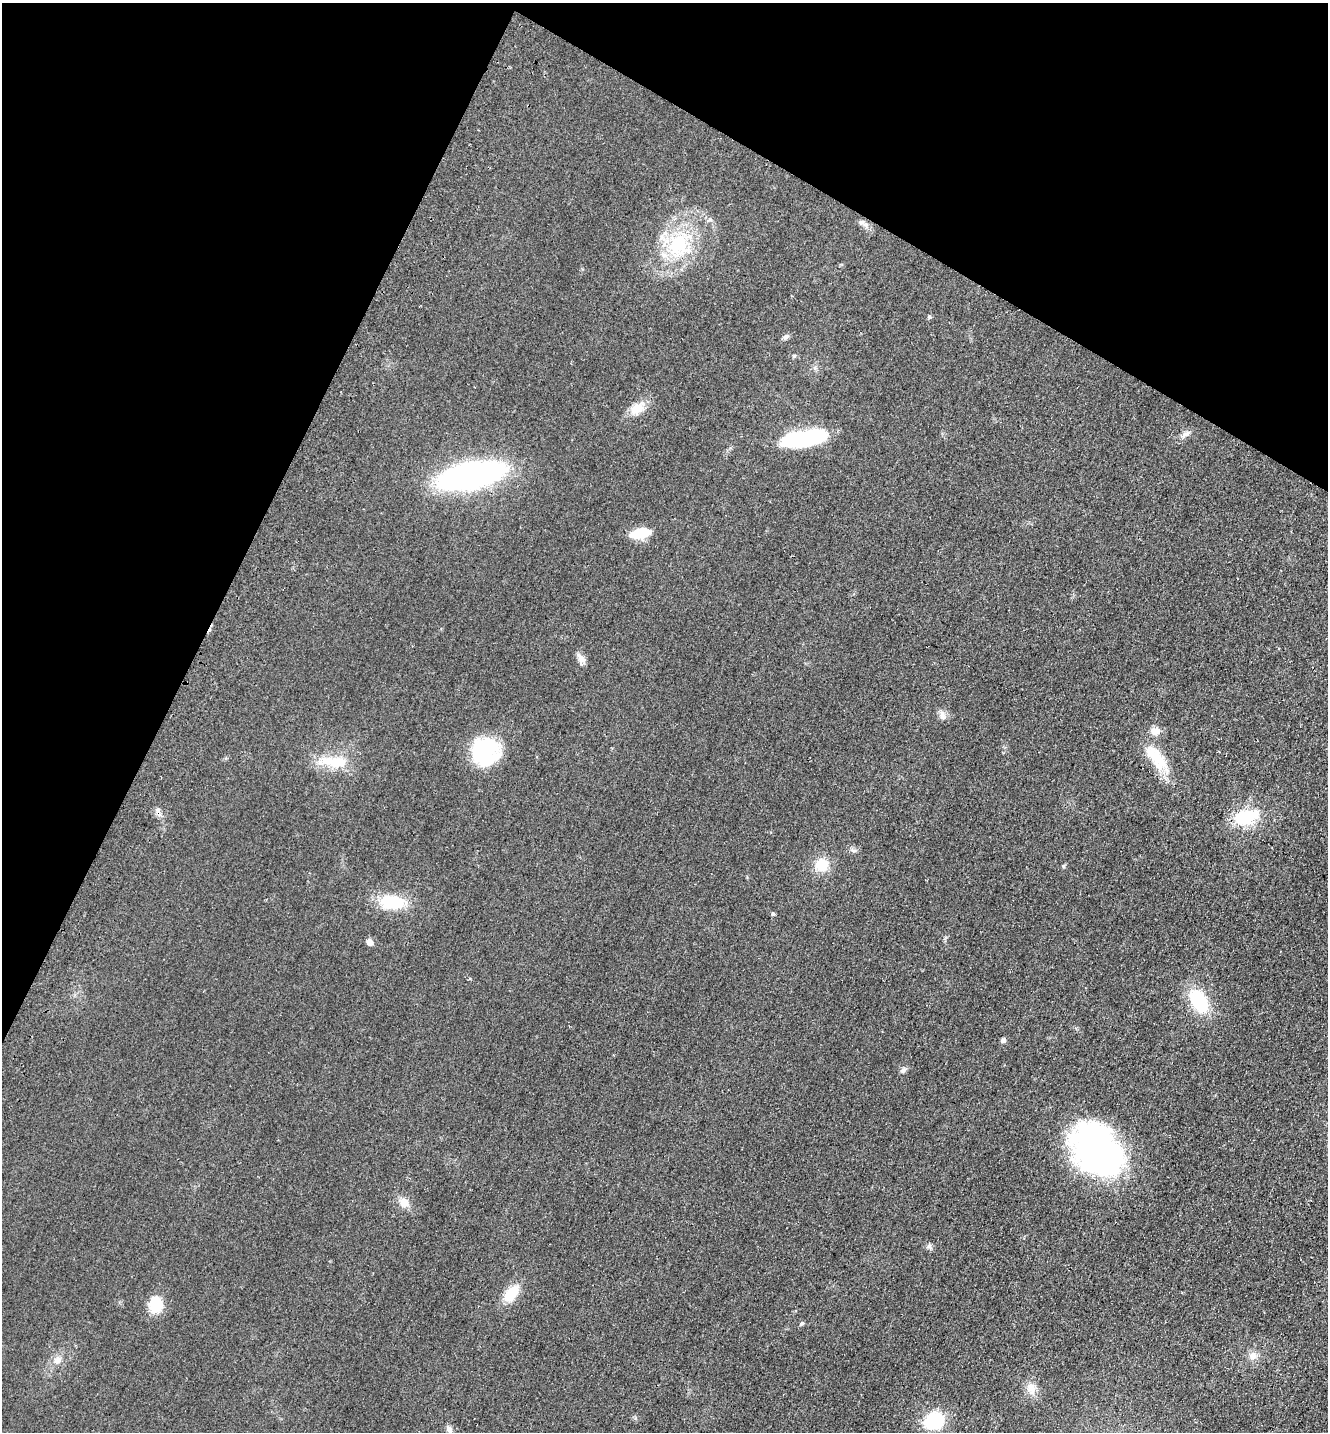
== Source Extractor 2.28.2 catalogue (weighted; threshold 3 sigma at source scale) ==
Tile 2 of 4 x 4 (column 2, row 1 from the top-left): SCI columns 1524-2849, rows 4319-5748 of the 5833 x 5778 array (HDU 1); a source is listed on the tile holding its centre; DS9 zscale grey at full resolution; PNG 1330 x 1434 px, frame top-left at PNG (2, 3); no overlay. Shown black and unused: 25% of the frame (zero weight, under 2 of 3 exposures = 3% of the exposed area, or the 3 px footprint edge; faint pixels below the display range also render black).
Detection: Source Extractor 2.28.2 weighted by HDU 2 'WHT'; one run over the whole footprint, this tile lists its part. Background 0.0773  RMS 0.014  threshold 0.0611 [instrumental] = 3 sigma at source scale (4.5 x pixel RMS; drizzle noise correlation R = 1.50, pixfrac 1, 0.05/0.05 arcsec/px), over >= 5 px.
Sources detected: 38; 1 inside a brighter object's white glare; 1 cosmic-ray / hot-pixel residue — not listed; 1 inside a brighter listed object's ellipse — not listed separately; the other 35 listed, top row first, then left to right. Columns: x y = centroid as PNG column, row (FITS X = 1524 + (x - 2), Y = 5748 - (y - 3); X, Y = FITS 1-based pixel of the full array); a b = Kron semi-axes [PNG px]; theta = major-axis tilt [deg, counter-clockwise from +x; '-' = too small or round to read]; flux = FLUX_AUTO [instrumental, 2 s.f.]
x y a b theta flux
861 222 8 6 1 3.6
679 244 39 26 50 99
929 317 6 4 47 1.9
785 337 8 6 31 3.8
794 356 5 5 - 1.7
637 408 19 14 26 20
1186 434 15 6 29 6.2
803 438 42 13 7 160
471 475 50 20 13 430
640 533 21 9 10 35
578 655 19 7 -49 6.1
943 716 13 8 -78 6.7
1155 731 12 11 - 10
484 751 27 26 - 120
1156 757 43 16 -53 47
339 762 26 16 0 35
1246 817 31 18 12 60
821 865 16 15 - 27
392 902 28 16 -4 54
773 914 5 5 - 1.9
369 942 5 5 - 12
1199 1001 19 13 -57 94
1003 1040 7 6 - 3.3
903 1070 9 6 44 3.8
1097 1152 55 39 -50 460
404 1202 14 11 -48 12
929 1246 7 7 - 3.4
511 1293 22 12 51 32
156 1304 18 15 -88 32
801 1323 7 4 44 1.9
1253 1356 12 10 12 9.4
57 1360 11 9 32 9.7
1031 1388 16 12 -76 14
934 1421 20 17 27 68
449 1429 8 7 - 5.5
Unlisted compact peaks at least as high as the median listed source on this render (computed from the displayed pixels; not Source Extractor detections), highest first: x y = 1063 866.